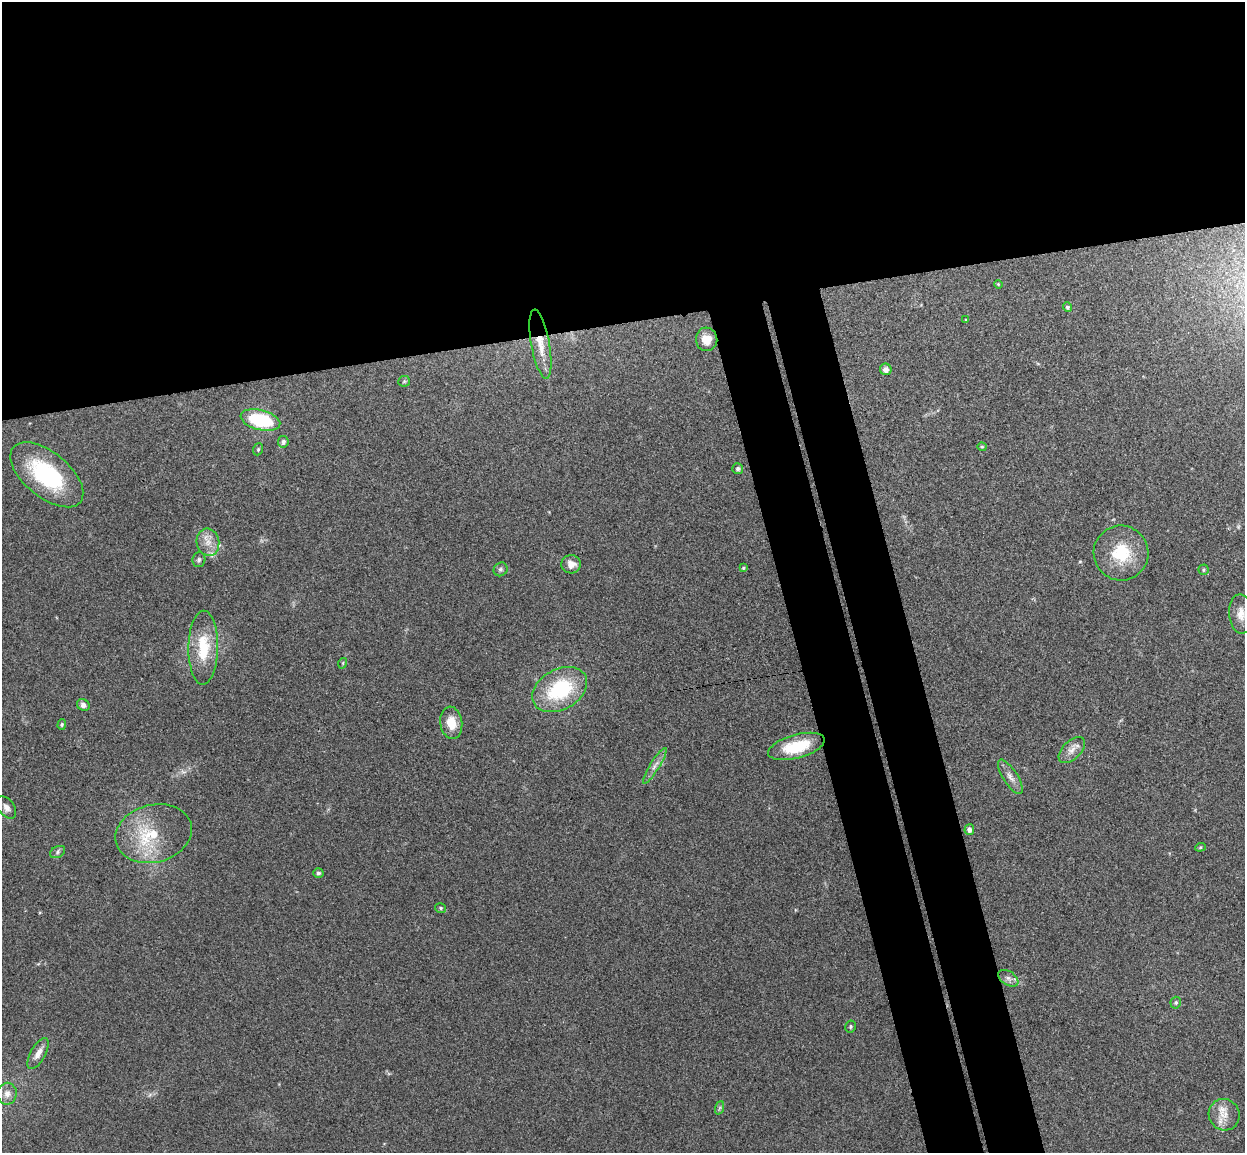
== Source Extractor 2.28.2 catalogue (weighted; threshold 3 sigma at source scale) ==
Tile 2 of 4 x 4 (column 2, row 1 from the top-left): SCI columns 1301-2543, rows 3608-4758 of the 5085 x 5029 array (HDU 1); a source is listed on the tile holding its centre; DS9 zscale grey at full resolution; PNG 1247 x 1155 px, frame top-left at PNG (2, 2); each listed source drawn as its Kron ellipse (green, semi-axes under 4 px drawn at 4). Shown black and unused: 34% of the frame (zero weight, under 3 of 4 exposures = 5% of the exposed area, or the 3 px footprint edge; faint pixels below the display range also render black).
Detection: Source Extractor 2.28.2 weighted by HDU 2 'WHT'; one run over the whole footprint, this tile lists its part. Background 0.0705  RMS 0.0076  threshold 0.0343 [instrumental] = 3 sigma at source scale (4.5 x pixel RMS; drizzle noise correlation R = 1.50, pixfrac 1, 0.05/0.05 arcsec/px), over >= 5 px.
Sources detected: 46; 1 inside a brighter listed object's ellipse — not listed separately; the other 45 listed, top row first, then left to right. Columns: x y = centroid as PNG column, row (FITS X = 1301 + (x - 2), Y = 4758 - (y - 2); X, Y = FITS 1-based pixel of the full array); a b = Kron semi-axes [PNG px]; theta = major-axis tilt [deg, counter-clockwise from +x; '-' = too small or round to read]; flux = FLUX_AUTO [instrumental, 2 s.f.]
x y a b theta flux
998 284 4 3 - 0.7
1067 307 5 4 - 1.5
966 320 4 3 - 0.7
707 339 12 10 -83 9.3
540 344 35 9 -80 14
886 369 6 5 - 3.9
404 381 6 5 - 1
260 420 20 10 -14 53
283 442 6 5 - 2.6
982 447 4 4 - 0.87
258 449 6 4 69 1.2
738 469 5 5 - 2.1
47 475 43 22 -39 69
208 542 14 11 -79 8.1
1121 553 27 27 - 33
199 560 7 6 - 1.8
571 564 10 9 - 6.4
743 568 4 3 - 0.96
501 569 7 6 - 1.9
1203 570 5 5 - 1.2
1241 614 19 12 -86 8.6
203 648 37 15 89 29
343 663 5 3 - 0.71
560 690 29 20 29 56
83 705 6 5 - 2.9
451 723 16 11 -82 12
62 724 5 4 - 1.1
796 746 29 12 15 29
1072 750 16 9 45 6.2
655 766 21 4 58 4.9
1010 777 20 7 -57 5.4
6 807 13 8 -54 4.4
969 830 5 4 - 2.9
154 834 39 29 14 45
1200 847 5 4 - 1
58 852 8 5 29 1.7
318 873 5 4 - 1.6
441 908 6 4 -15 1.3
1008 978 11 6 -35 3.1
1176 1003 6 5 - 1.4
850 1026 6 5 - 1.3
38 1053 17 7 61 6.2
7 1094 11 9 81 5.7
719 1108 7 4 70 1.3
1224 1115 16 15 - 11
Overlapping masked pixels (flux is a lower limit): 1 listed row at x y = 540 344
Isophote crosses this tile's border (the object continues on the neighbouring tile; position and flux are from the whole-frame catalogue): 1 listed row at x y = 1241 614